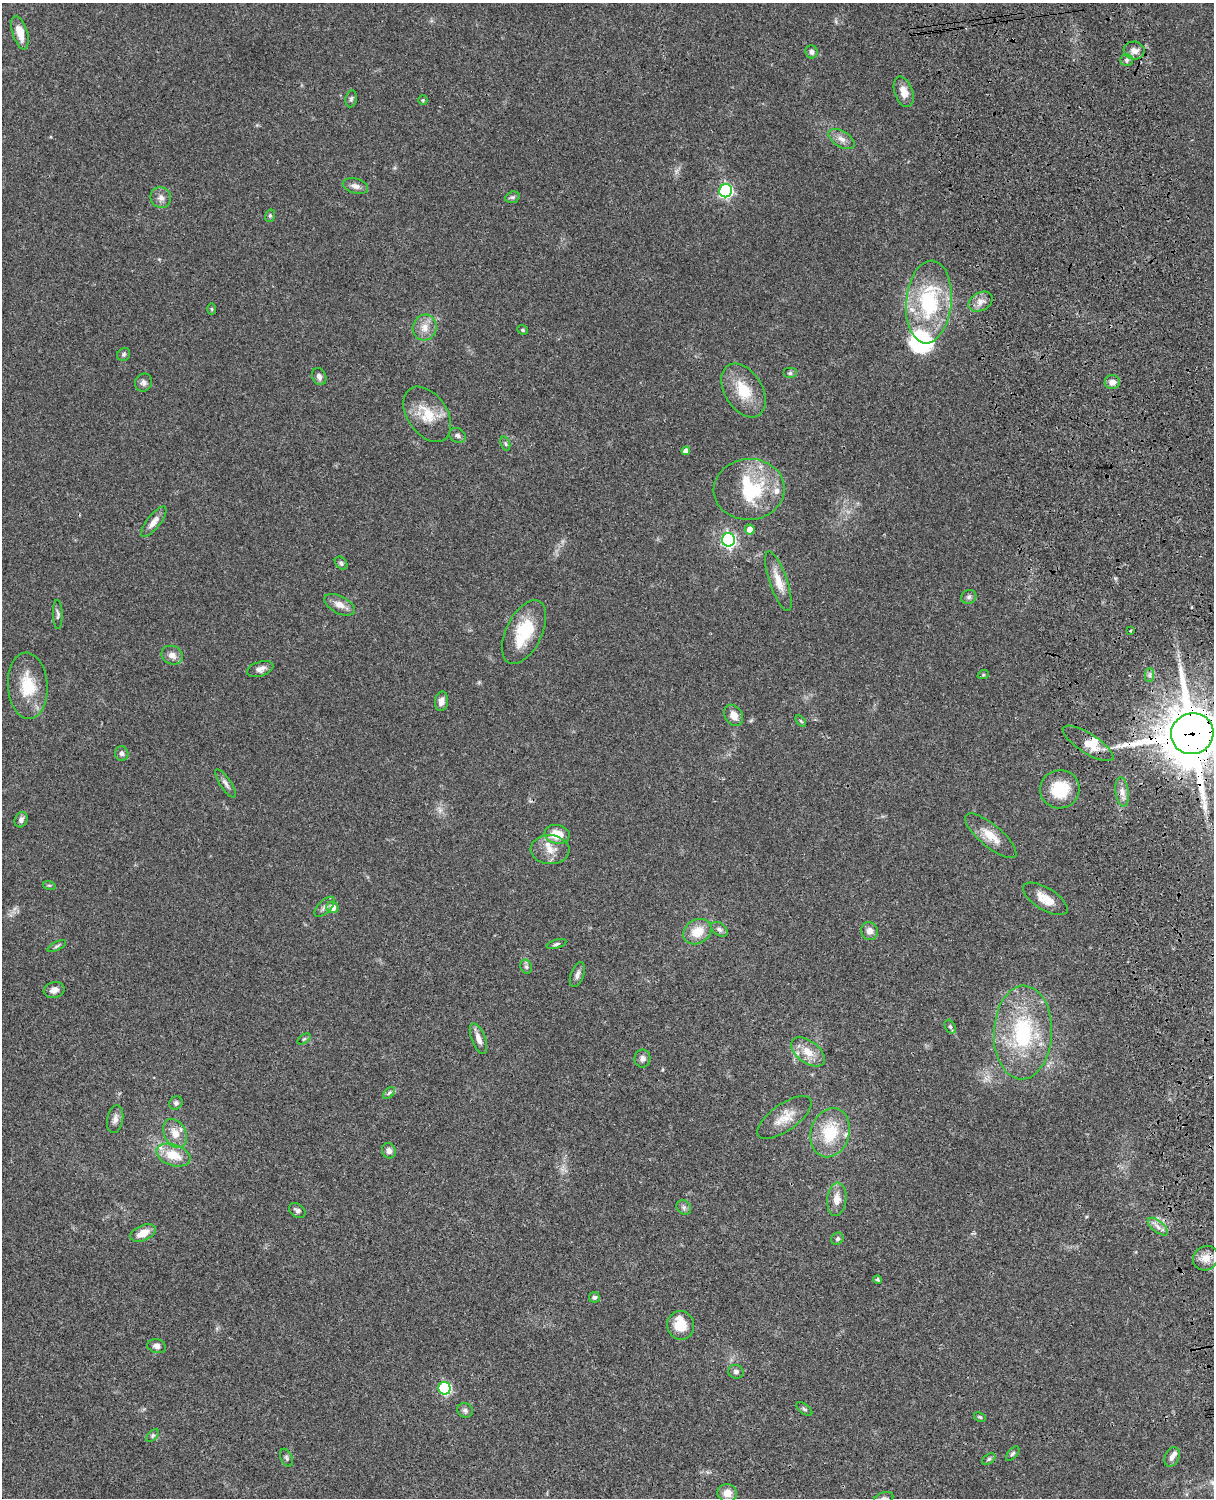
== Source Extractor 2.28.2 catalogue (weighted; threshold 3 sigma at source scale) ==
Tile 6 of 4 x 3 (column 2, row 2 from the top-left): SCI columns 1333-2544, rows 1773-3268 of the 5087 x 4927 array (HDU 1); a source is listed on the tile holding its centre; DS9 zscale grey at full resolution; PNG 1216 x 1500 px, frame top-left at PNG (2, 3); each listed source drawn as its Kron ellipse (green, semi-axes under 4 px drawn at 4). Shown black and unused: <1% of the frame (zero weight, under 3 of 4 exposures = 6% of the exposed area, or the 3 px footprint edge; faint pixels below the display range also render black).
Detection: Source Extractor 2.28.2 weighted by HDU 2 'WHT'; one run over the whole footprint, this tile lists its part. Background 0.0867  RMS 0.0062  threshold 0.0278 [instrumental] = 3 sigma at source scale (4.5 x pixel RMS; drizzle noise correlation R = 1.50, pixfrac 1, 0.05/0.05 arcsec/px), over >= 5 px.
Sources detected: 114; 1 inside a brighter object's white glare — neither listed nor drawn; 7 inside a brighter listed object's ellipse — not listed separately; the other 106 listed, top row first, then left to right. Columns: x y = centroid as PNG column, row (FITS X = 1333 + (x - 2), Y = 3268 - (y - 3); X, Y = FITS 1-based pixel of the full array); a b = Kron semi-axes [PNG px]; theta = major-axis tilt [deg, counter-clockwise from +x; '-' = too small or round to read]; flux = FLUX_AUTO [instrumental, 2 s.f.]
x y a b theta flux
20 33 17 7 -74 7.8
1134 51 10 9 - 3.9
811 52 7 6 - 1.9
1126 60 6 5 - 1.5
904 92 16 9 -71 6.3
351 99 8 5 80 1.3
423 100 5 4 - 0.73
842 139 14 8 -31 3.9
355 186 13 7 -16 3.1
726 191 6 6 - 110
512 197 7 5 19 1.3
161 198 10 10 - 3.5
270 216 6 5 - 0.98
929 302 41 22 85 54
980 302 13 9 29 4.5
212 309 6 4 -89 0.72
425 328 13 12 - 6.4
522 330 5 4 - 0.8
124 354 7 6 - 1.2
790 373 7 5 0 1.2
319 377 9 6 -64 2.2
1112 382 7 7 - 3.9
144 383 9 8 - 2.3
743 390 29 18 -58 18
427 414 31 20 -55 16
457 435 9 7 -30 2
505 444 7 4 -70 1
686 451 4 4 - 3.7
749 489 35 30 4 40
154 522 18 6 52 5
750 529 5 5 - 5.1
728 540 7 6 - 140
341 563 7 5 -47 1.4
778 581 31 9 -71 9.7
969 597 8 7 - 1.7
340 605 16 8 -28 5.2
58 614 14 5 -88 1.8
1130 631 3 2 - 0.76
524 632 34 18 64 27
172 655 11 9 -22 4.1
260 669 13 7 18 3.4
983 675 6 3 18 0.62
1150 675 7 4 90 1.5
28 686 33 20 -86 21
441 701 10 6 84 3.4
734 715 11 8 -57 4.6
801 721 6 3 -52 0.7
1192 734 21 20 - 3600
1088 743 29 10 -32 9.4
122 753 7 6 - 2
226 783 16 5 -56 2.3
1060 789 20 19 - 22
1122 792 14 6 -82 4
21 820 8 6 68 2.2
557 834 12 9 -8 12
991 836 32 11 -40 11
550 850 19 14 -4 8.7
49 885 6 4 -18 0.8
1045 899 25 11 -32 9.4
324 907 13 6 45 2.4
333 907 6 5 - 4.7
719 929 9 6 -35 1.9
869 931 9 8 - 3.4
697 932 15 12 29 11
556 944 10 4 16 1.4
57 946 10 4 26 1.3
526 967 7 5 -67 1.4
577 975 13 6 70 2.6
54 990 10 8 14 3.8
950 1027 7 5 -62 1.3
1023 1032 47 29 88 56
304 1039 7 4 36 0.88
478 1039 16 7 -69 4.4
808 1052 19 11 -37 9.1
642 1059 9 8 - 2.4
389 1093 7 4 45 1.1
176 1103 7 6 - 1.6
785 1117 32 13 35 10
115 1119 14 8 79 3
175 1133 15 11 -61 7.2
830 1133 25 19 73 24
389 1151 8 6 -68 2.4
173 1155 17 10 -19 13
837 1199 16 9 84 6.3
684 1207 8 6 -46 1.9
297 1211 9 6 -36 1.9
1158 1227 12 5 -39 3.1
143 1233 13 7 23 7.2
837 1239 6 5 - 1.2
1206 1258 13 11 40 6.3
877 1280 4 4 - 1.2
594 1297 5 5 - 1.7
681 1325 14 13 - 13
157 1346 9 7 -14 2.9
736 1372 7 6 - 2
445 1388 6 6 - 64
804 1409 9 5 -37 1.2
465 1410 8 7 - 1.9
980 1417 6 4 -26 0.84
153 1436 8 4 46 1.1
1013 1454 9 4 49 1.1
1172 1457 10 7 68 3.1
286 1458 9 5 -65 1.3
989 1459 7 5 36 1.1
727 1493 10 9 - 6
884 1498 10 5 16 1.7
Overlapping masked pixels (flux is a lower limit): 1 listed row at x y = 1192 734
Isophote crosses this tile's border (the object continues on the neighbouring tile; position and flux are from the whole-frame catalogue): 2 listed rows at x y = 1192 734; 884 1498